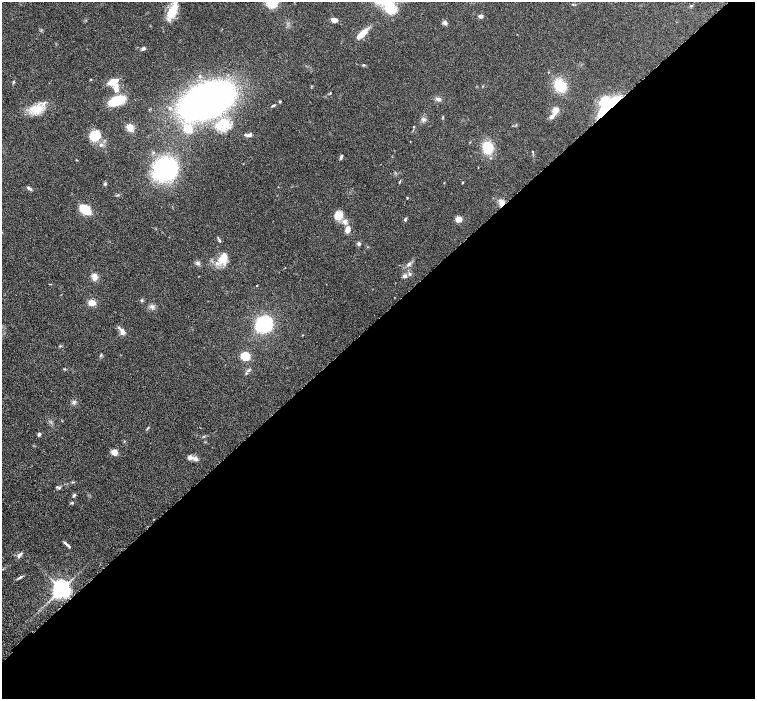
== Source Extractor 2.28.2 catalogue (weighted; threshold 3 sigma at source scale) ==
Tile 12 of 4 x 4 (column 4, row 3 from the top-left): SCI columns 4565-6070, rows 1594-2986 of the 6116 x 6111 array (HDU 1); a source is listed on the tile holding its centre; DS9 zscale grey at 2 x 2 block average (1 PNG px = mean of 2 x 2 image px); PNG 757 x 701 px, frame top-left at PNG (2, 2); no overlay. Shown black and unused: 54% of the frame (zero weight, under 4 of 8 exposures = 3% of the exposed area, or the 3 px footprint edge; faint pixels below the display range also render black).
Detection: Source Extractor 2.28.2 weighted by HDU 2 'WHT'; one run over the whole footprint, this tile lists its part. Background 0.0536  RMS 0.0042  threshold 0.0173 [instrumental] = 3 sigma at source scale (4.09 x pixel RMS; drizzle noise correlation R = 1.36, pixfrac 0.8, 0.05/0.05 arcsec/px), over >= 5 px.
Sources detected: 81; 8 inside a brighter listed object's ellipse — not listed separately; the other 73 listed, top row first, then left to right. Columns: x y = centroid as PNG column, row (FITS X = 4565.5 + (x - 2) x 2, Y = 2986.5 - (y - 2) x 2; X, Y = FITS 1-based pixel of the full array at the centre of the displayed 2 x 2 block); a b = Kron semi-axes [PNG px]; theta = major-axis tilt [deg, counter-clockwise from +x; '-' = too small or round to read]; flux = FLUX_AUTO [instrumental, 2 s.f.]
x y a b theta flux
573 4 3 3 - 0.63
390 8 20 13 -67 20
172 12 18 9 61 16
480 16 6 4 2 1.9
334 20 5 4 - 5.3
445 23 6 4 -28 2
362 33 15 5 42 10
143 49 5 4 - 1.7
363 65 4 2 - 0.72
13 81 4 3 - 0.71
113 82 10 6 25 9
560 86 14 12 -58 20
116 88 8 5 -83 5.1
330 93 2 2 - 0.57
438 99 8 5 -23 2.5
604 99 10 8 -30 8.6
207 100 30 17 25 610
117 101 12 6 19 35
274 105 5 3 - 1.1
608 106 25 7 43 45
36 109 17 9 5 16
555 110 8 6 60 5.5
423 120 6 3 72 1.7
224 122 16 10 -20 17
130 128 6 5 - 6.9
188 129 3 3 - 52
248 135 10 4 4 2.7
95 136 12 10 35 17
101 145 4 3 - 1.4
488 148 8 7 - 27
341 157 6 3 67 1.6
164 169 15 12 18 190
399 182 3 2 - 0.56
463 182 4 2 - 0.62
105 184 4 3 - 1
29 188 6 4 -25 1.9
407 198 3 2 - 0.51
502 203 7 5 -74 6.1
85 209 9 6 -35 26
338 215 11 8 42 9.1
405 219 4 3 - 0.96
459 219 6 5 - 5.4
345 221 6 5 - 3.3
347 230 7 5 80 5.3
220 241 4 3 - 0.97
359 243 5 4 - 1.6
223 258 15 9 61 13
197 263 5 4 - 1.8
409 264 6 4 37 2.1
405 276 6 5 - 2.1
94 277 8 6 -80 4.9
50 284 4 2 - 0.48
142 301 4 2 - 0.85
92 303 8 6 -6 6
152 306 5 4 - 2.3
264 324 8 7 - 110
122 331 9 6 -74 4.1
101 354 3 2 - 0.64
245 356 6 6 - 20
248 371 5 3 - 1.5
74 402 4 4 - 1.7
147 429 3 2 - 0.64
39 434 3 3 - 2.4
114 452 5 5 - 7.1
189 458 6 6 - 2.6
195 459 7 4 -37 2.6
59 488 5 3 - 1
74 495 4 4 - 1.4
72 503 4 3 - 0.88
66 543 11 3 -41 2.2
19 556 5 4 - 1.7
20 577 8 3 28 1.8
61 589 5 5 - 570
Overlapping masked pixels (flux is a lower limit): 2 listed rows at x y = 608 106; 502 203
Isophote crosses this tile's border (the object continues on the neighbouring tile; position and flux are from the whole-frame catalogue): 1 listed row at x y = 390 8